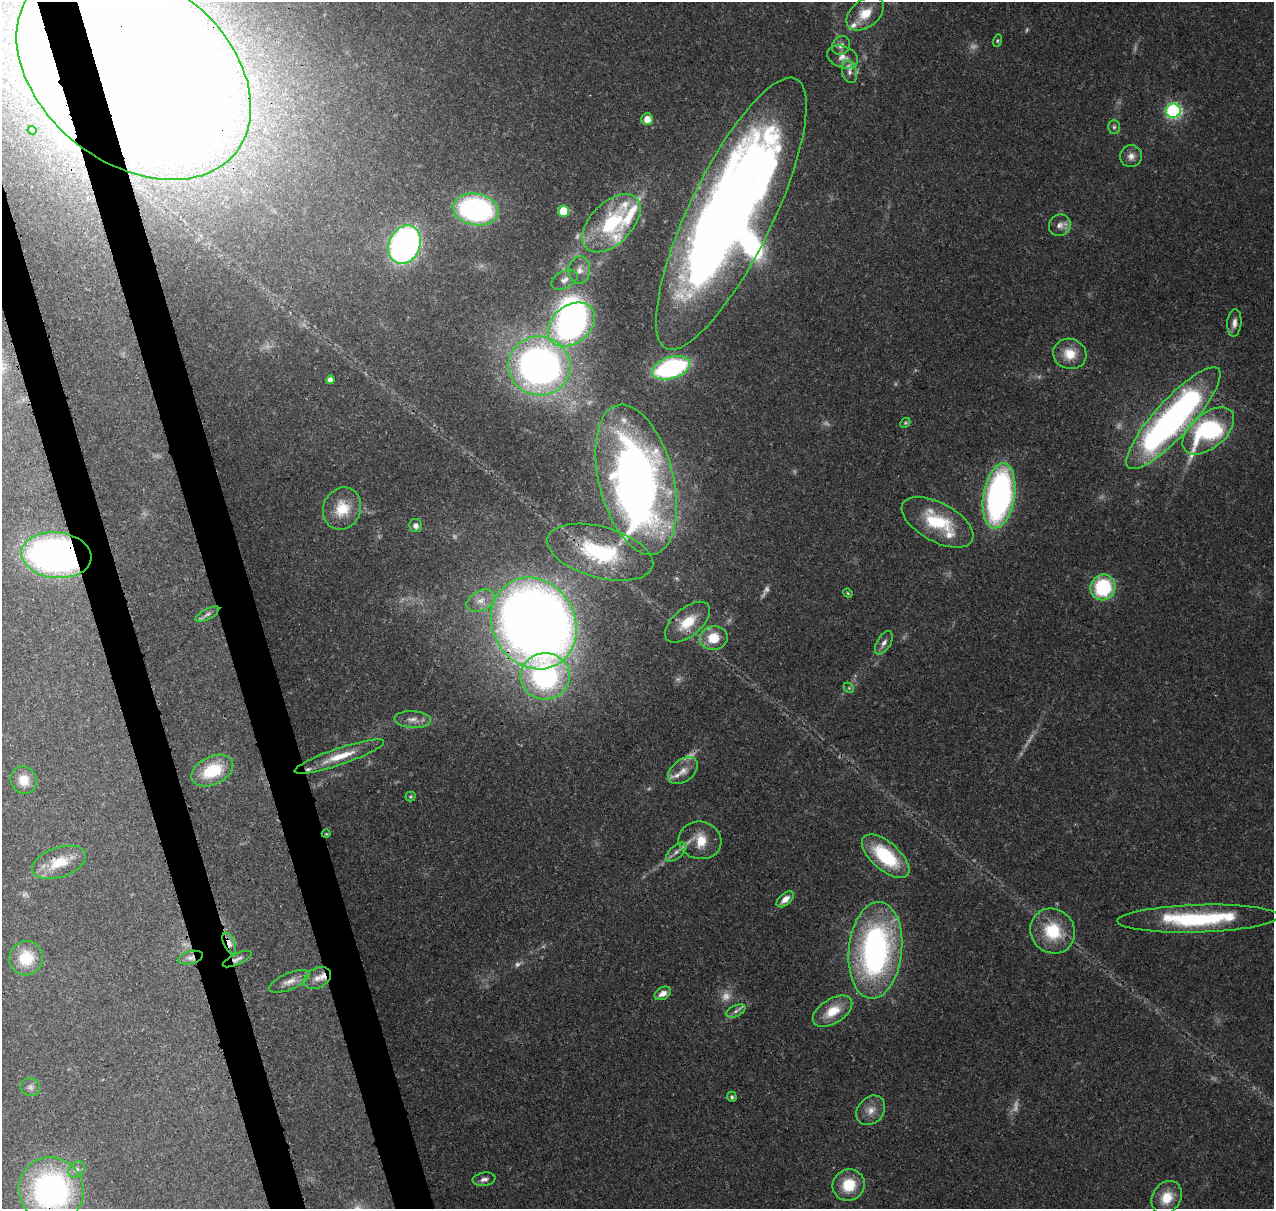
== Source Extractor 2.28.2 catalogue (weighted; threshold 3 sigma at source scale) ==
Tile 11 of 4 x 4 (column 3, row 3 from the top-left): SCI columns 2664-3935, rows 1340-2546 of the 5324 x 5041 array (HDU 1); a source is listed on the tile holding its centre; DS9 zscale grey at full resolution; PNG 1276 x 1211 px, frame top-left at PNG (2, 2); each listed source drawn as its Kron ellipse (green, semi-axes under 4 px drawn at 4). Shown black and unused: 5% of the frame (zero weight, under 3 of 4 exposures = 8% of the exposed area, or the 3 px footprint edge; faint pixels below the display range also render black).
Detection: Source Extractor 2.28.2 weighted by HDU 2 'WHT'; one run over the whole footprint, this tile lists its part. Background 0.0657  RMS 0.0032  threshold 0.0144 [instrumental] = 3 sigma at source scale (4.5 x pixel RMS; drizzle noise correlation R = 1.50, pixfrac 1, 0.0396/0.0396 arcsec/px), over >= 5 px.
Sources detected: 112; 17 too faint to see at this stretch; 8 inside a brighter object's white glare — neither listed nor drawn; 10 inside a brighter listed object's ellipse — not listed separately; the other 77 listed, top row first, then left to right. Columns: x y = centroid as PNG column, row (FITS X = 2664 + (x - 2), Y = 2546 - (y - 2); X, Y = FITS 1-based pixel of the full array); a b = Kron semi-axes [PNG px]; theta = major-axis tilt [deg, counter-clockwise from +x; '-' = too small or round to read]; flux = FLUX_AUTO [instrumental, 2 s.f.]
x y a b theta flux
865 14 21 13 38 7
997 41 6 4 73 0.51
841 45 10 8 55 1.7
843 57 16 11 -20 3.2
134 72 130 91 -38 1300
849 72 11 7 -75 1.6
1173 111 7 7 - 66
647 119 6 6 - 3.4
1114 127 7 6 - 0.77
32 130 4 3 - 0.36
1131 156 11 11 - 2.3
476 209 23 16 -10 67
563 211 5 5 - 9.6
731 214 149 42 64 440
611 223 35 20 45 28
1060 225 11 10 - 2.2
405 245 20 15 66 120
579 270 13 10 86 2.7
564 280 14 8 26 2.1
1234 323 13 7 84 2.1
571 325 26 19 39 90
1070 354 17 15 -18 6.4
539 366 31 29 -11 160
671 368 20 11 18 50
330 380 4 4 - 1.9
1173 418 67 18 48 150
905 423 5 4 - 0.47
1208 431 30 17 40 54
636 480 77 37 -76 230
999 496 33 15 80 100
342 509 21 18 68 8.5
938 522 39 19 -28 20
416 526 7 6 - 1.5
600 552 55 25 -15 31
56 555 35 23 -6 150
1103 587 13 12 - 25
848 593 5 4 - 0.42
481 601 15 10 27 3.5
207 614 13 5 28 1.3
688 622 27 14 40 8.7
534 623 47 41 -59 490
714 638 14 12 11 8
884 643 13 6 59 1.8
545 676 24 23 - 57
849 688 6 4 -46 0.49
413 719 18 8 -3 2.5
339 756 47 8 19 8.2
212 771 22 14 26 14
683 771 17 11 39 3.4
24 780 14 13 - 4.8
410 796 5 5 - 0.5
326 834 4 3 - 0.25
700 840 21 18 -11 7.8
676 852 12 6 42 1.6
886 856 29 14 -41 23
59 862 28 15 19 9.4
785 899 10 6 41 2.8
1198 919 80 14 2 37
1053 931 23 21 -45 15
229 944 11 5 -67 2.4
875 950 48 26 84 98
26 958 17 16 - 10
191 958 12 6 14 1.6
237 959 16 5 25 1.4
317 978 14 10 27 3.2
289 981 22 8 23 3
663 993 9 6 29 2.5
736 1011 10 5 26 1.3
833 1011 22 12 32 8.3
30 1087 10 9 - 1.4
732 1097 5 5 - 0.67
871 1110 16 12 49 3.6
77 1169 9 7 43 1.5
484 1179 11 7 8 1.5
849 1185 16 15 - 10
51 1190 33 32 - 84
1167 1198 18 14 58 7
Overlapping masked pixels (flux is a lower limit): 12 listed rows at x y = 134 72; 731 214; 571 325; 56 555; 534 623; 326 834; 59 862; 229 944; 875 950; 191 958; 237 959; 51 1190
Isophote crosses this tile's border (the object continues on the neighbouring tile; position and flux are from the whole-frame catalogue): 3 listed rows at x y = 134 72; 731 214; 51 1190